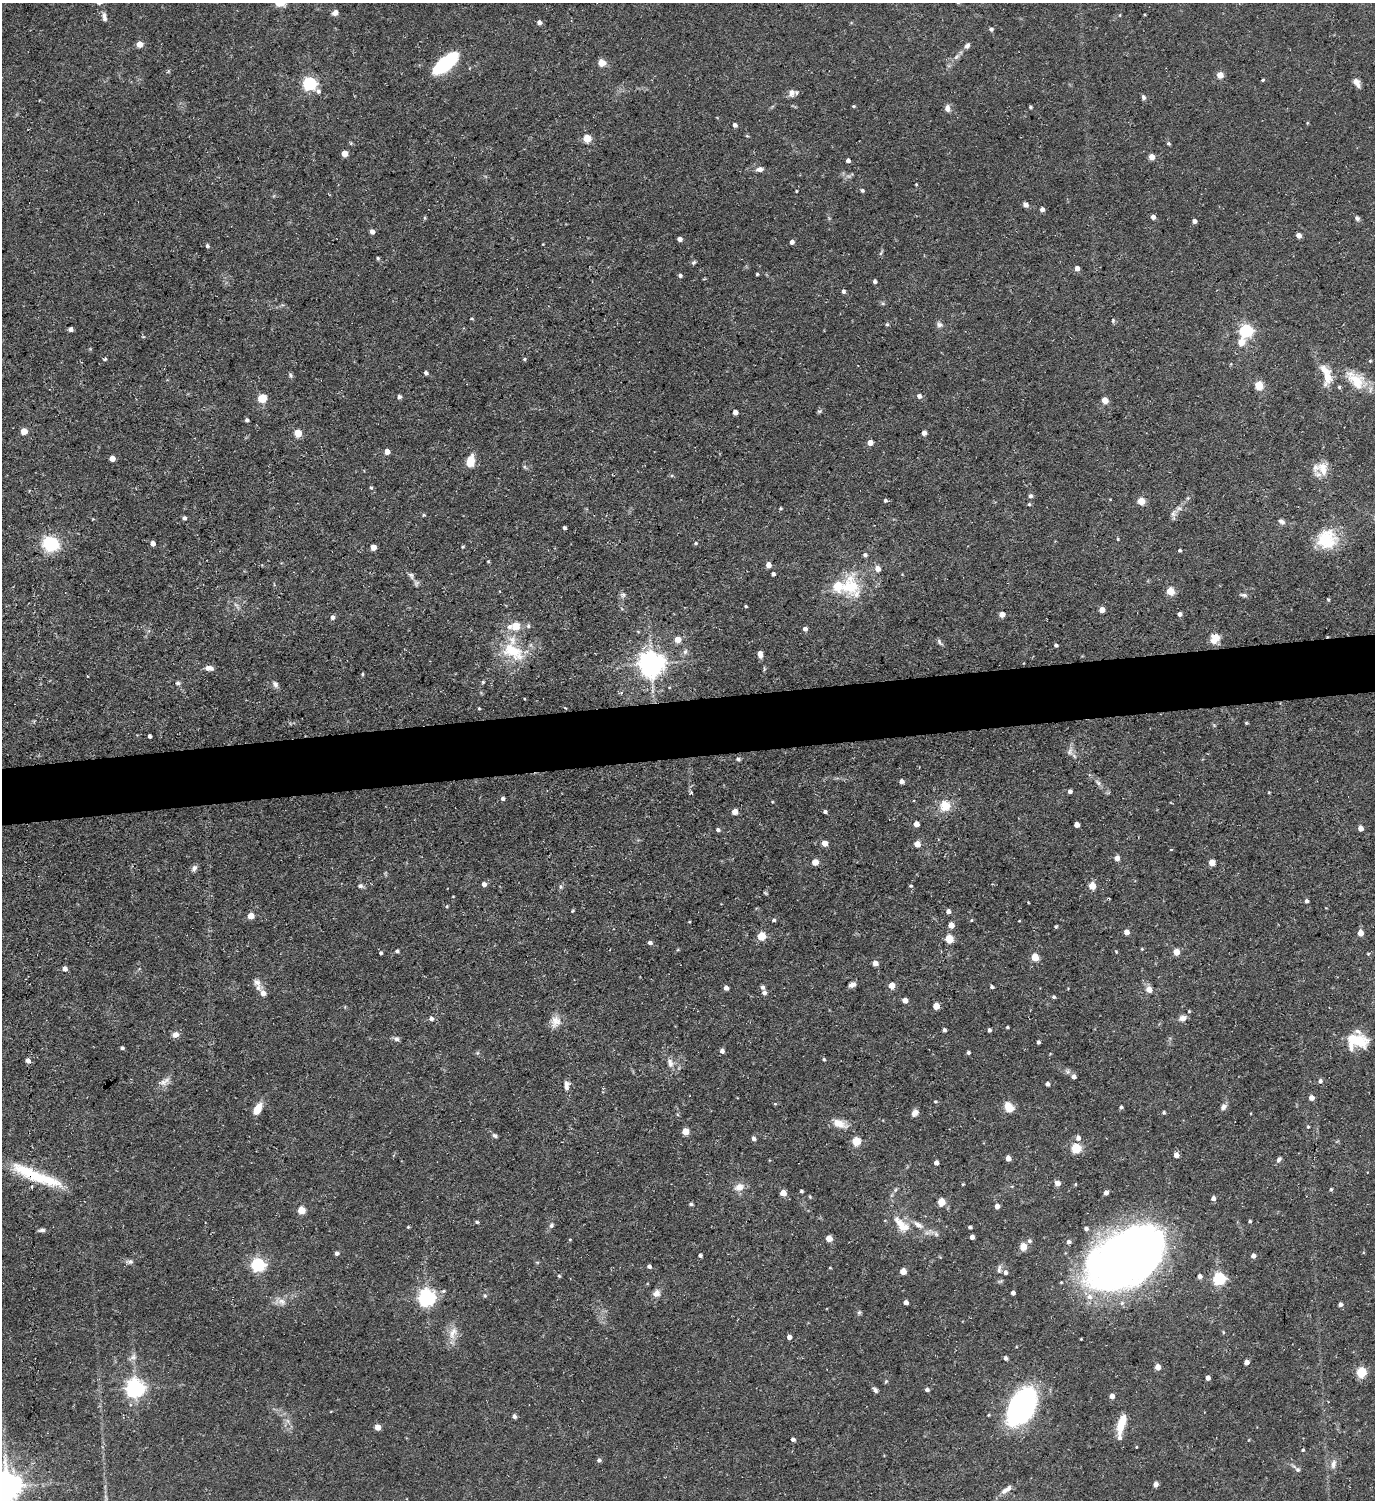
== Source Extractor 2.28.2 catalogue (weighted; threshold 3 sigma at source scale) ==
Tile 5 of 3 x 3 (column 2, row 2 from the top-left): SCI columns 1599-2971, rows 1498-2995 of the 4469 x 4492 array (HDU 1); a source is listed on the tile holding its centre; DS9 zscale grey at full resolution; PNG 1377 x 1502 px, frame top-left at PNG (2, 3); no overlay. Shown black and unused: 4% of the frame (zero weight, under 3 of 5 exposures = <1% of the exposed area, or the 3 px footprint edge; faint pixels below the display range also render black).
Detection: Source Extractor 2.28.2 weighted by HDU 2 'WHT'; one run over the whole footprint, this tile lists its part. Background 0.0577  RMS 0.004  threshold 0.0178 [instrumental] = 3 sigma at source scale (4.5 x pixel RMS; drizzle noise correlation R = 1.50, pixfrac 1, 0.05/0.05 arcsec/px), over >= 5 px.
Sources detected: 333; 2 inside a brighter object's white glare — not listed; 12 inside a brighter listed object's ellipse — not listed separately; the other 319 listed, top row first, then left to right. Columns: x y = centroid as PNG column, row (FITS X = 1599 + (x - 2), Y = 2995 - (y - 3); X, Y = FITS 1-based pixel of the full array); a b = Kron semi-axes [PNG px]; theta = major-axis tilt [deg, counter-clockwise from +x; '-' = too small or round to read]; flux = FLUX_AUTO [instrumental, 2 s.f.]
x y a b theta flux
335 12 8 6 42 1.8
104 17 11 5 -80 1.8
539 22 4 4 - 1.9
991 29 4 4 - 1
139 44 5 4 - 5
967 46 9 6 44 1.3
956 57 8 5 45 1.1
445 63 28 11 40 34
601 63 7 7 - 3.9
1220 75 4 4 - 6.2
1262 80 4 4 - 0.44
1357 83 11 6 -60 2.4
309 84 7 6 - 76
791 93 10 8 87 2.1
1144 97 6 5 - 1
853 106 4 3 - 0.47
1030 107 4 3 - 0.58
947 108 9 6 -87 1.8
735 125 5 4 - 1.2
747 136 6 3 -18 0.39
587 138 5 5 - 12
1168 143 5 4 - 0.62
344 153 5 4 - 5.4
1152 157 4 4 - 5
848 160 4 4 - 1.2
760 169 9 6 9 1.7
916 184 3 3 - 0.41
862 190 5 4 - 0.66
796 191 3 2 - 0.34
1026 205 5 4 - 2.1
1042 209 4 4 - 1.7
1153 217 4 4 - 2.2
1357 218 7 6 - 0.9
1194 221 4 4 - 1.8
372 231 5 4 - 2.1
1299 235 4 4 - 3.3
680 239 4 4 - 1.9
792 242 5 5 - 1.3
207 246 5 4 - 0.82
881 253 6 4 70 0.63
378 258 4 4 - 0.63
693 262 7 4 45 0.67
1077 268 4 4 - 2.7
757 274 3 3 - 0.48
680 276 4 4 - 0.92
875 281 4 4 - 0.98
843 291 4 4 - 1.1
471 318 5 3 - 0.44
1113 321 6 5 - 0.58
887 324 5 4 - 0.64
939 325 8 7 - 1.3
71 329 4 4 - 1.4
1246 331 6 6 - 73
1241 342 9 7 64 4.1
105 359 5 4 - 0.56
524 359 5 4 - 0.53
1370 361 4 4 - 0.45
426 373 4 4 - 1.1
290 375 8 5 -70 0.77
1327 377 19 10 85 6.2
1356 380 30 17 -44 11
1259 385 5 5 - 19
1339 387 4 4 - 0.64
919 396 5 5 - 1.5
399 397 5 5 - 0.96
262 398 9 8 - 5.6
1105 400 5 4 - 7.1
819 411 7 3 8 0.54
735 412 4 4 - 2.5
247 420 4 4 - 0.81
24 431 5 5 - 5.8
298 433 5 5 - 10
924 433 4 4 - 2.4
870 443 4 4 - 4.3
387 452 4 4 - 3.1
112 458 5 4 - 4
470 461 11 7 78 7.3
1323 469 18 12 -78 5.8
672 475 5 4 - 0.54
371 488 5 4 - 0.58
1030 496 5 4 - 1.2
1187 498 6 4 90 0.54
885 500 4 4 - 0.79
1141 501 5 5 - 11
1029 504 4 4 - 0.54
781 508 4 3 - 0.49
1179 508 8 5 -29 1.1
1173 514 8 5 -79 1.3
423 515 5 3 - 0.37
184 518 5 4 - 1.1
1281 521 9 6 -32 1.4
564 528 4 3 - 0.8
1118 539 3 3 - 0.43
1328 542 33 22 78 14
153 543 4 4 - 2.3
695 543 5 4 - 0.52
51 544 18 15 -30 17
373 547 5 5 - 2.8
463 547 5 4 - 0.46
1179 550 4 3 - 0.78
865 555 5 4 - 1.1
488 561 5 3 - 0.35
768 565 5 5 - 2.9
878 568 5 5 - 3.2
773 574 4 4 - 1.1
411 575 9 5 -72 1.2
850 587 34 27 -75 19
1170 591 5 5 - 15
623 595 9 7 39 1.3
1244 595 11 5 -12 1
1328 599 4 3 - 0.44
746 606 3 2 - 0.45
1102 610 4 4 - 4.8
1002 614 4 4 - 4.3
1180 614 5 5 - 1.4
332 617 5 5 - 1.5
515 626 7 6 - 10
528 626 5 5 - 0.72
805 629 4 4 - 1.6
1216 637 13 11 -27 4
678 639 5 5 - 6.4
939 642 10 4 -57 0.89
1056 645 4 4 - 0.74
513 651 35 19 -31 16
685 652 8 6 74 1.2
760 654 7 5 -81 1.8
651 664 8 8 - 470
209 668 9 6 -6 2.4
362 674 4 4 - 0.48
483 682 4 4 - 0.46
178 683 6 5 - 0.82
275 684 10 7 -53 1.3
669 687 4 3 - 0.33
479 708 4 3 - 0.38
149 736 4 3 - 1
1070 751 12 7 67 1.9
738 759 6 4 -29 0.64
902 781 5 4 - 1.6
1098 782 11 5 -48 1.4
1070 791 4 4 - 1.6
691 792 4 4 - 0.6
503 798 4 4 - 1
945 806 13 13 - 6.6
735 812 5 4 - 3.6
825 812 4 3 - 0.9
916 824 4 4 - 3.1
1077 825 4 4 - 3.3
1360 828 5 4 - 3.1
718 830 5 4 - 0.94
825 843 4 4 - 4.5
917 844 5 4 - 4.7
1171 849 4 2 - 0.3
1117 858 4 4 - 3
815 862 5 4 - 5.3
1212 862 5 4 - 5.5
194 868 8 6 71 1.3
484 884 5 5 - 1.8
360 886 7 6 - 1.1
911 886 4 3 - 0.49
1092 886 5 5 - 8.6
560 887 6 5 - 0.76
765 893 6 3 -37 0.45
1307 901 4 4 - 1
447 906 4 4 - 0.48
948 911 4 4 - 1.6
251 916 5 5 - 4.1
774 920 5 4 - 0.75
971 920 5 4 - 0.42
1019 921 4 2 - 0.27
689 922 4 3 - 0.34
951 925 5 4 - 4.4
1056 926 4 3 - 0.54
1126 932 4 4 - 3.2
1360 933 5 5 - 4.2
761 936 5 5 - 13
949 939 5 5 - 15
650 943 5 4 - 1.3
1142 949 5 3 - 0.36
397 951 5 4 - 0.87
1116 952 4 4 - 0.37
1176 952 5 4 - 5.8
381 953 4 4 - 0.7
1368 954 6 3 19 0.41
1035 957 5 5 - 10
875 963 5 4 - 3.2
65 969 5 4 - 2.3
257 982 10 8 -32 2
852 985 7 5 25 1.9
892 985 5 4 - 5.1
762 987 5 5 - 1.2
992 987 4 4 - 0.67
726 988 4 4 - 2
1149 989 5 5 - 4.3
263 993 7 6 - 2.7
764 993 5 4 - 1.3
1054 997 4 3 - 0.74
905 1000 4 4 - 3.2
936 1006 5 4 - 7
1182 1018 7 6 - 2.9
431 1019 5 5 - 1.3
556 1021 16 13 72 4
1007 1027 3 3 - 0.51
944 1030 4 4 - 0.82
989 1030 4 3 - 0.96
175 1035 8 7 - 2.2
396 1039 7 6 - 1.1
1357 1041 24 15 -2 15
1038 1042 4 3 - 0.92
122 1048 4 3 - 0.8
722 1051 5 5 - 1.4
968 1052 4 4 - 0.81
824 1059 4 4 - 0.6
28 1061 5 4 - 2.3
670 1063 12 7 -65 2.5
1073 1077 5 5 - 1.6
1320 1081 5 5 - 1.2
164 1082 18 8 30 2.7
1047 1084 4 4 - 1.7
566 1085 13 6 -87 2
1311 1098 4 4 - 2.9
935 1101 4 3 - 0.46
775 1104 5 4 - 0.43
1009 1107 10 7 -50 6.6
1121 1107 4 4 - 0.8
1223 1107 9 6 43 1.4
257 1109 12 7 64 5.5
1164 1112 4 4 - 0.63
915 1113 8 6 43 2.2
839 1124 18 9 -21 4.9
1308 1127 4 3 - 0.44
685 1131 5 5 - 7.1
495 1136 7 5 -40 0.93
754 1138 5 4 - 1.3
1078 1138 5 5 - 1.9
856 1141 5 5 - 17
1076 1148 5 5 - 29
1176 1155 4 4 - 3.2
1008 1158 5 4 - 3.2
1279 1160 7 5 58 1
936 1163 4 4 - 2.5
30 1173 56 13 -26 21
1058 1183 5 4 - 3.2
963 1184 3 3 - 0.41
739 1187 13 9 21 3.4
1331 1189 4 4 - 0.43
895 1190 6 4 71 0.63
801 1191 3 3 - 0.68
1106 1192 4 4 - 1.7
783 1193 4 4 - 5.4
1213 1198 4 4 - 1.5
941 1202 5 5 - 11
691 1204 4 3 - 0.78
997 1206 5 4 - 2.2
301 1210 5 5 - 11
1250 1221 4 3 - 0.61
477 1222 4 3 - 0.68
551 1225 6 6 - 0.92
408 1227 4 4 - 0.4
904 1227 28 14 -44 7.5
970 1227 4 3 - 0.86
1086 1228 5 4 - 0.99
42 1230 9 4 7 1.1
936 1234 8 4 -46 1
972 1237 4 4 - 1.9
829 1238 4 4 - 6.3
1029 1241 6 6 - 1
1069 1242 5 5 - 1.3
1023 1247 5 4 - 9.6
337 1253 5 5 - 0.98
700 1255 4 4 - 0.83
1253 1256 4 4 - 1.7
130 1261 8 7 - 1.2
1127 1263 63 44 32 420
258 1265 6 6 - 77
649 1266 4 4 - 1.2
830 1268 4 3 - 0.32
999 1269 15 5 84 1.7
903 1271 5 5 - 5.1
1005 1272 5 4 - 1.4
559 1276 4 3 - 0.48
1199 1276 4 4 - 1.8
1219 1278 5 5 - 65
443 1291 6 4 22 0.64
656 1293 9 9 - 2.2
1013 1293 4 4 - 1.6
485 1296 6 4 -89 0.63
426 1298 6 6 - 150
282 1302 12 9 -17 2.7
906 1303 4 4 - 2.2
1340 1304 5 4 - 1.3
859 1312 6 4 77 0.67
1223 1332 5 3 - 0.38
453 1333 20 9 70 4.5
789 1337 4 4 - 2.2
133 1357 11 7 34 1.7
1006 1358 5 4 - 1.2
1246 1362 4 4 - 2.5
1158 1367 5 4 - 3.3
1361 1372 5 5 - 27
1208 1378 4 4 - 2.4
886 1381 5 4 - 0.52
135 1388 7 6 - 200
875 1390 8 5 -50 1
927 1390 5 4 - 1.1
1112 1396 4 4 - 2.9
1024 1406 29 23 76 82
988 1415 5 3 - 0.38
514 1416 5 4 - 1.2
1121 1424 19 7 75 9.2
377 1427 4 4 - 3.9
793 1439 4 3 - 1.3
1136 1447 3 2 - 0.31
1303 1450 4 3 - 0.49
599 1460 5 5 - 0.93
1333 1464 13 7 79 2.3
1298 1470 7 6 - 0.99
1155 1484 4 4 - 2.3
6 1486 9 8 - 720
1006 1490 19 7 36 2.8
Overlapping masked pixels (flux is a lower limit): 1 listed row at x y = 30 1173
Isophote crosses this tile's border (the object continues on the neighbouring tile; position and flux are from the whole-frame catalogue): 1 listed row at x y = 6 1486